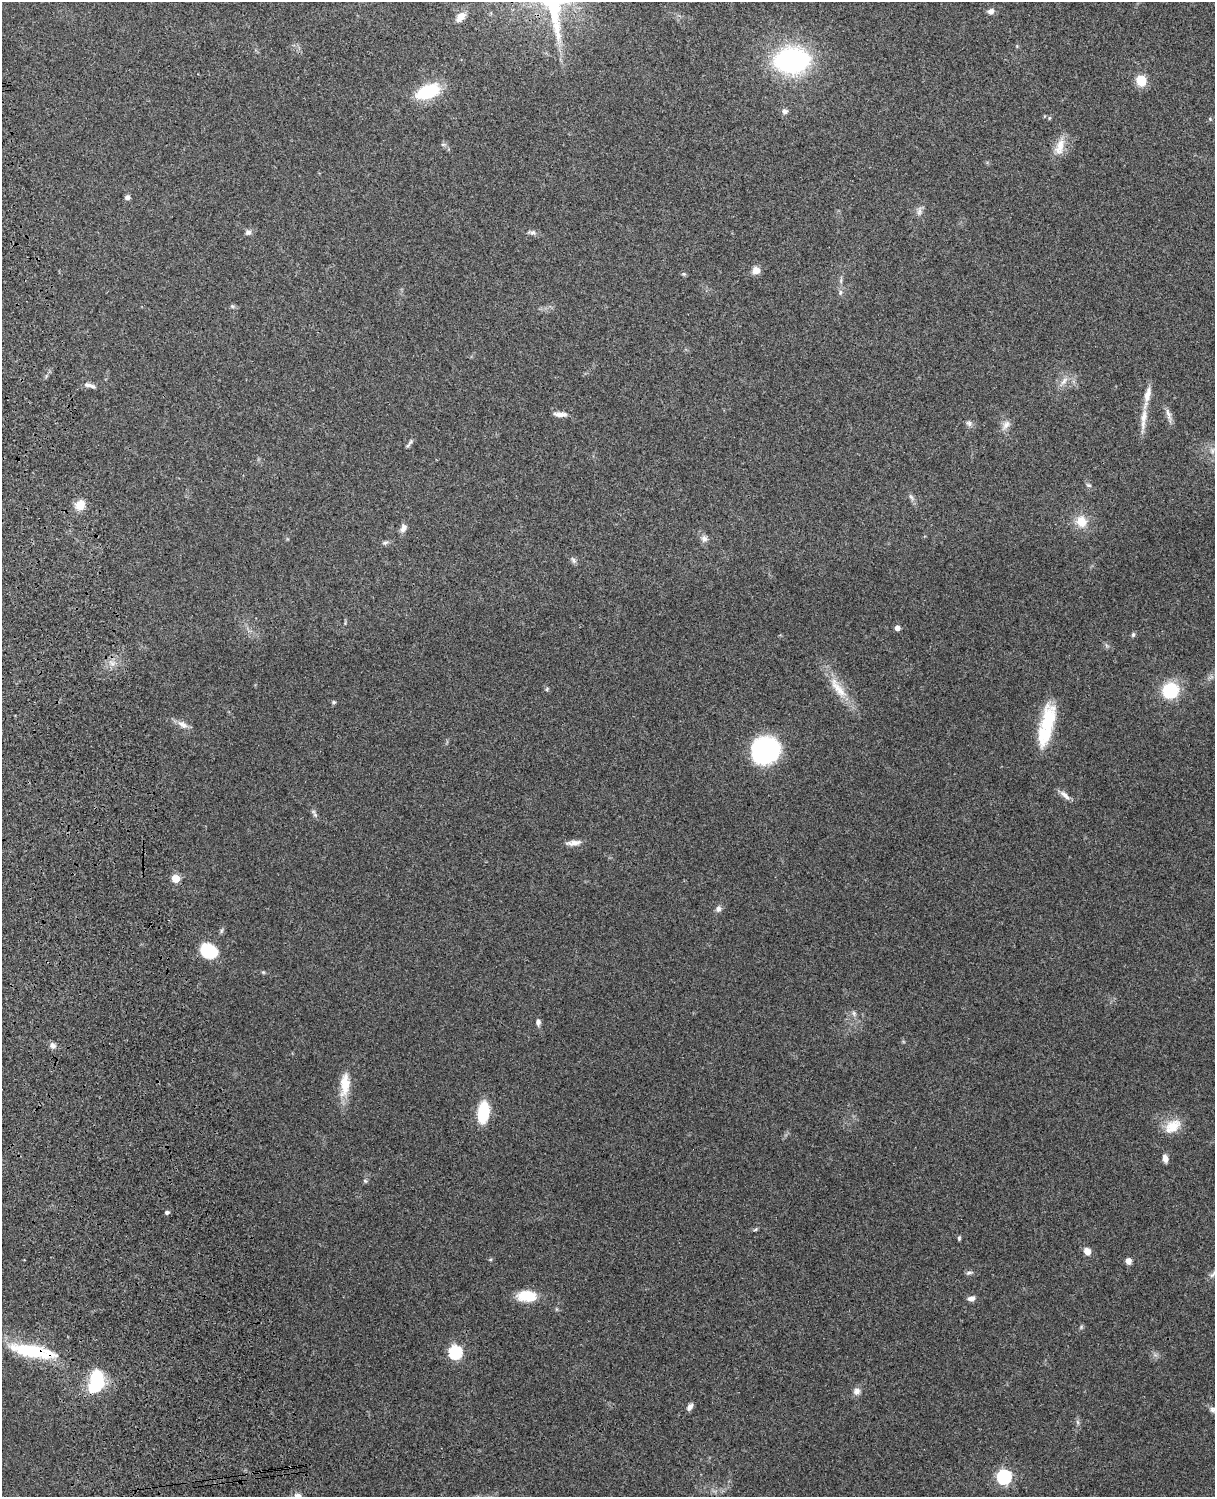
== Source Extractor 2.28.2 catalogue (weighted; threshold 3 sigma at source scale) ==
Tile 7 of 4 x 3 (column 3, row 2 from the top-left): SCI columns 2543-3755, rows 1660-3154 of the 5088 x 4927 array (HDU 1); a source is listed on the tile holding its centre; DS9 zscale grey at full resolution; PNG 1217 x 1499 px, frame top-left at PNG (2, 2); no overlay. Shown black and unused: <1% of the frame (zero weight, under 3 of 4 exposures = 6% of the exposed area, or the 3 px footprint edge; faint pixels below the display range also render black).
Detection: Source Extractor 2.28.2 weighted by HDU 2 'WHT'; one run over the whole footprint, this tile lists its part. Background 0.221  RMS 0.0083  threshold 0.0372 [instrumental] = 3 sigma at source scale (4.5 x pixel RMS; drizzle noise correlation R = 1.50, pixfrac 1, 0.05/0.05 arcsec/px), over >= 5 px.
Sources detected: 78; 1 inside a brighter listed object's ellipse — not listed separately; the other 77 listed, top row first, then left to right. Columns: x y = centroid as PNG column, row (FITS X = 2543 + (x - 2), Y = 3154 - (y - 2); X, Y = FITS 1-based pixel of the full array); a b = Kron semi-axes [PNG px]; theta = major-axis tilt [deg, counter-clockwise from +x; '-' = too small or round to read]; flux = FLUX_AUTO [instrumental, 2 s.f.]
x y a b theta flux
991 11 8 6 7 3.6
460 17 13 8 46 7.7
792 60 26 18 3 170
1141 81 11 10 - 15
428 91 23 12 22 46
785 111 8 7 - 2.8
1049 118 5 5 - 1
443 144 6 4 0 1.3
1060 147 25 11 73 12
127 197 6 6 - 2.5
919 211 14 6 79 3.3
248 232 8 7 - 2.6
532 232 11 6 -6 2.7
756 270 8 7 - 7.3
684 274 7 5 -11 1.2
840 292 8 5 72 1.9
232 306 6 4 -45 1.3
1064 381 14 6 52 4.7
89 385 17 5 -15 3.7
560 414 17 6 -4 4.9
1168 414 19 6 -71 4.4
1144 417 23 8 81 9.5
969 423 9 7 -33 2.5
1006 425 14 8 57 4.9
410 442 10 4 51 2.1
1212 450 9 6 -84 2.9
1089 485 7 4 -26 1.6
911 497 9 4 -54 2.2
80 505 10 9 - 12
1081 522 13 12 - 13
403 528 10 7 64 4.4
704 539 9 8 - 3.3
385 543 8 5 20 1.9
573 560 10 5 -58 2.2
897 628 5 4 - 5
1133 635 7 5 75 1.4
838 688 37 12 -53 19
547 689 5 4 - 1
1170 690 14 13 - 42
334 702 6 4 -1 1.2
1048 721 50 14 77 43
182 724 16 8 -36 5.6
765 750 21 20 - 140
1065 795 17 6 -43 4.3
315 815 6 5 - 1.8
573 843 20 6 5 5.2
176 879 5 5 - 21
718 909 9 7 63 2.9
221 931 7 4 72 1.4
209 951 16 13 -25 35
263 972 6 4 -18 1
854 1013 8 5 -83 2.1
538 1022 8 5 -84 3
53 1045 8 7 - 3.2
345 1085 32 12 86 17
483 1112 16 9 83 41
1172 1126 22 16 31 15
1165 1158 8 6 -75 4.4
365 1181 6 5 - 1.3
167 1212 4 4 - 2.1
755 1229 6 4 43 1
959 1238 6 4 90 1.2
1087 1251 7 6 - 8.1
490 1260 5 3 - 0.87
1128 1261 7 6 - 4.4
969 1273 9 4 11 1.8
527 1296 22 12 -5 21
972 1298 8 6 18 3.9
1081 1327 6 4 49 1.2
31 1351 58 14 -9 47
455 1352 6 6 - 120
96 1382 26 15 80 42
857 1391 10 9 - 4.1
690 1407 9 6 56 3.6
1213 1410 12 8 -20 4
1078 1422 7 4 -88 1.6
1004 1477 6 6 - 150
Overlapping masked pixels (flux is a lower limit): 1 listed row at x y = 31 1351
Isophote crosses this tile's border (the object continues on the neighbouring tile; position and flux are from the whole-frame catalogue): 1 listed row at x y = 1213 1410